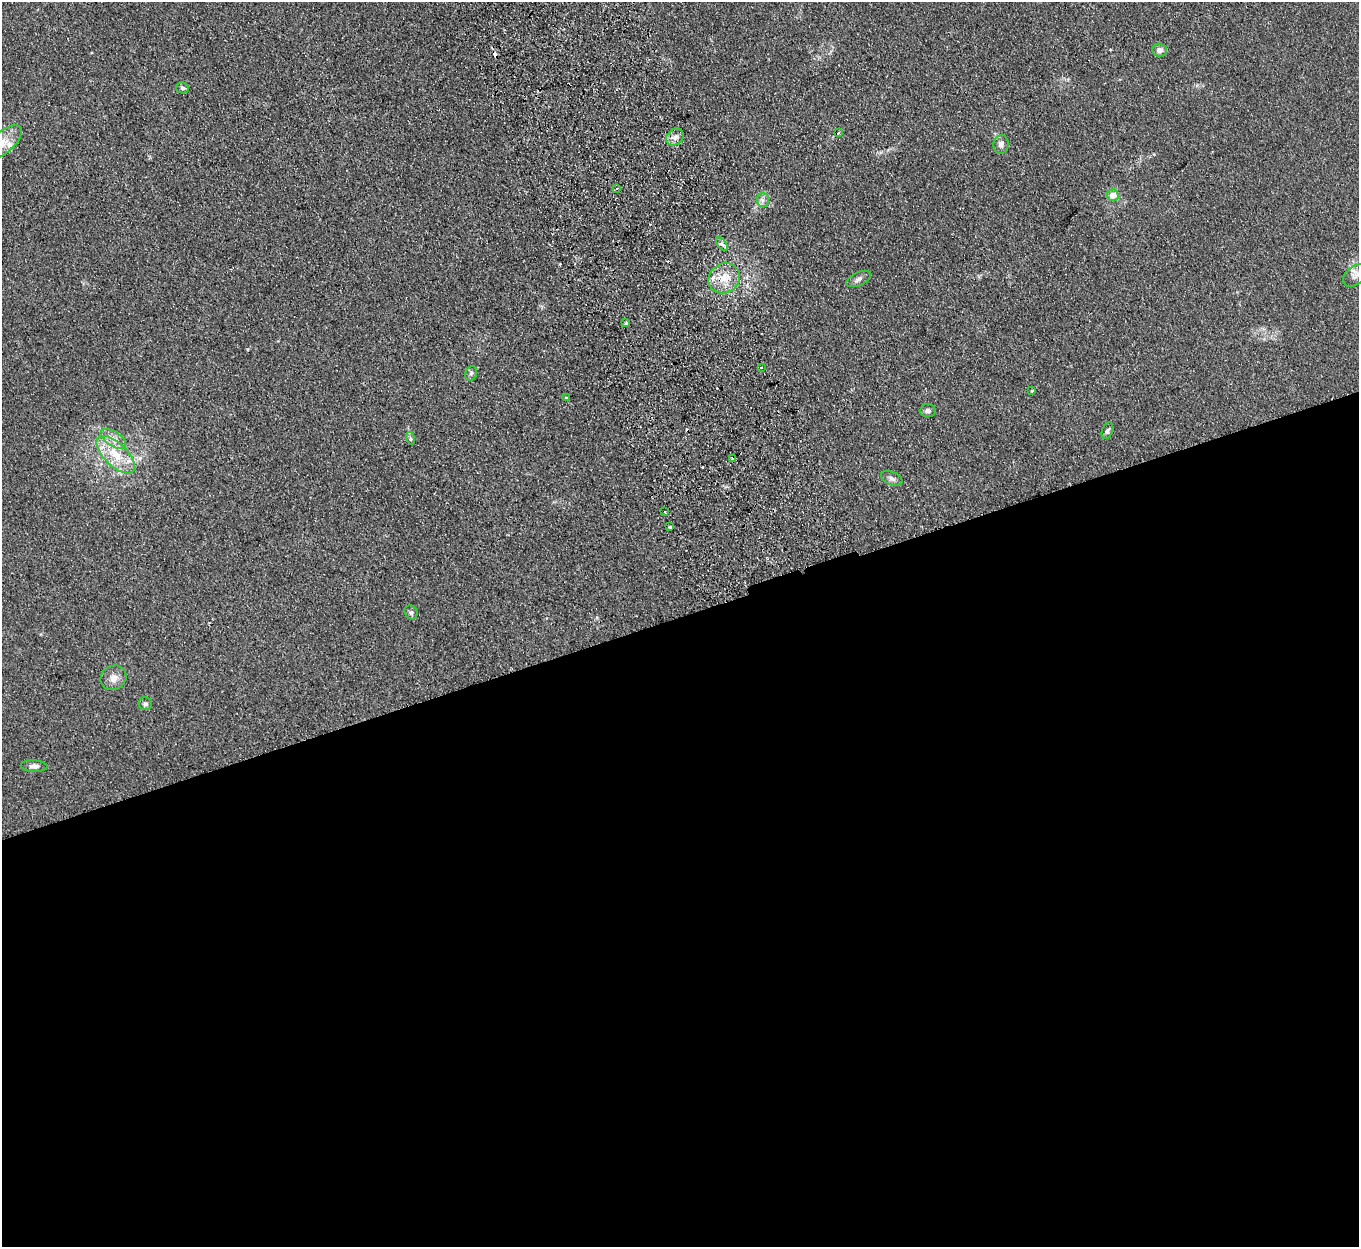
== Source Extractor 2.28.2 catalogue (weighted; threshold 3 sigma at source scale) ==
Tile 15 of 4 x 4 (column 3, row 4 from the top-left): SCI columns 2770-4126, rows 176-1420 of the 5539 x 5457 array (HDU 1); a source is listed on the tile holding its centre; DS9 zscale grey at full resolution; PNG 1361 x 1249 px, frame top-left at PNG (2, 2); each listed source drawn as its Kron ellipse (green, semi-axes under 4 px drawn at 4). Shown black and unused: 51% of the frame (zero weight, under 2 of 3 exposures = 3% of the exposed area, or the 3 px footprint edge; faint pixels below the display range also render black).
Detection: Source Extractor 2.28.2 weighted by HDU 2 'WHT'; one run over the whole footprint, this tile lists its part. Background 0.189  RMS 0.014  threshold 0.0608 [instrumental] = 3 sigma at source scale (4.5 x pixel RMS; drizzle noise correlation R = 1.50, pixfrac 1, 0.05/0.05 arcsec/px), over >= 5 px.
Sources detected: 36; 4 cosmic-ray / hot-pixel residue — neither listed nor drawn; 1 inside a brighter listed object's ellipse — not listed separately; the other 31 listed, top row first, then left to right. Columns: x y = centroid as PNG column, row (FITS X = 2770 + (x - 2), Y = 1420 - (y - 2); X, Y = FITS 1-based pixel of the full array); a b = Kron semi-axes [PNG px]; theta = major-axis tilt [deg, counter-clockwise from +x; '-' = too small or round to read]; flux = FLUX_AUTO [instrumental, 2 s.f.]
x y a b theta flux
1159 50 7 6 - 6.8
182 88 6 5 - 2.6
838 133 3 2 - 3.7
675 137 9 7 39 7.2
2 143 24 11 40 19
1001 144 9 7 85 5.5
617 188 4 3 - 2.4
1113 195 6 5 - 16
763 200 7 6 - 4.2
722 244 7 4 -53 3.3
1356 275 14 9 36 7.1
724 278 16 14 32 22
858 279 13 6 26 5.2
626 323 3 3 - 2.1
761 367 3 3 - 2.2
471 373 7 5 69 2.8
1032 391 4 2 - 0.95
566 397 3 3 - 8.4
928 410 8 6 3 3.5
1107 431 8 5 67 3.1
410 438 6 4 -72 2.3
113 439 14 7 -33 10
116 455 24 11 -44 34
732 458 4 3 - 7.3
892 479 11 6 -24 4.3
665 512 3 2 - 1.1
670 527 3 3 - 3.1
411 612 7 6 - 3.2
113 678 13 12 - 10
145 704 7 6 - 2.9
34 766 13 6 -3 5.7
Overlapping masked pixels (flux is a lower limit): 1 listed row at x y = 724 278
Isophote crosses this tile's border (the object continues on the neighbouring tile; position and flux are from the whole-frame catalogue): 1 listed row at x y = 2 143